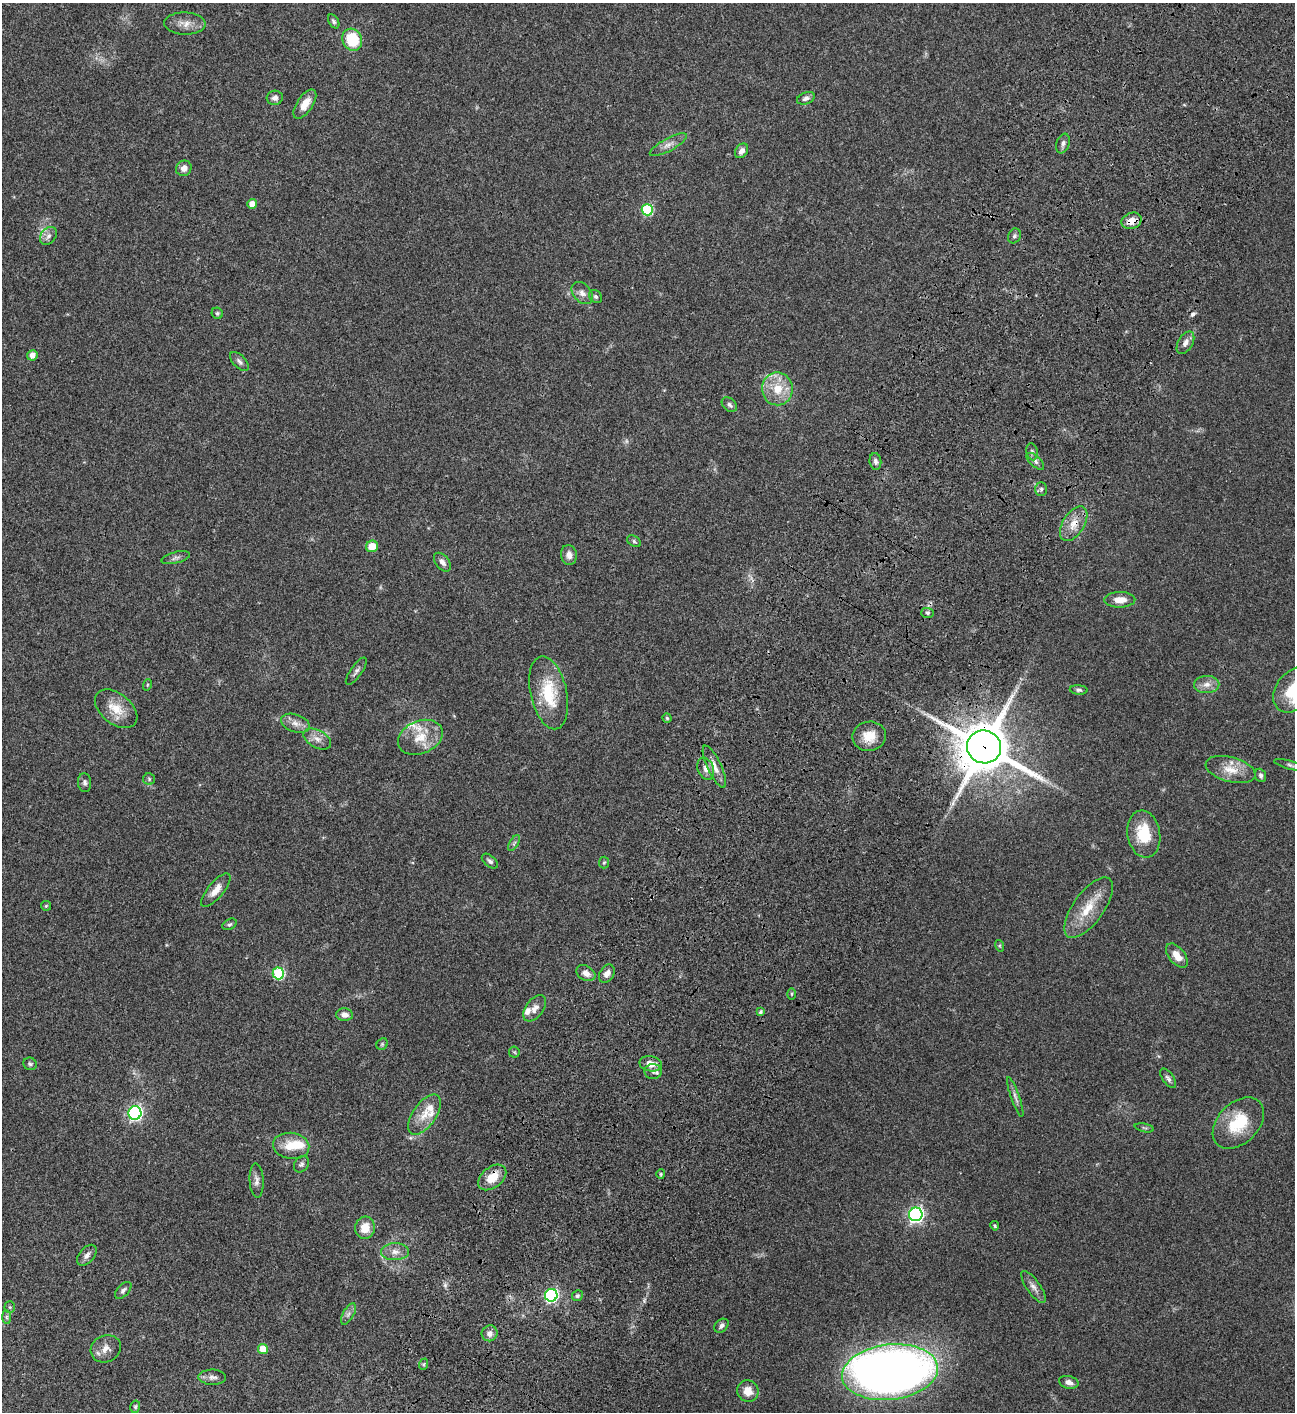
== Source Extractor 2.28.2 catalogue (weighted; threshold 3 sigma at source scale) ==
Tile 10 of 4 x 4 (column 2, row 3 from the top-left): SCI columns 1798-3090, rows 1613-3022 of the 6050 x 6048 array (HDU 1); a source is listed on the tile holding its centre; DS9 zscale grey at full resolution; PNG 1297 x 1414 px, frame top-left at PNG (2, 3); each listed source drawn as its Kron ellipse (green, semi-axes under 4 px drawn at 4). Shown black and unused: <1% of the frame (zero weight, under 3 of 4 exposures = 13% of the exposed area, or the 3 px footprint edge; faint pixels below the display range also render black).
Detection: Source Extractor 2.28.2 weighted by HDU 2 'WHT'; one run over the whole footprint, this tile lists its part. Background 0.0652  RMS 0.0059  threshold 0.0264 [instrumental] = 3 sigma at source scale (4.5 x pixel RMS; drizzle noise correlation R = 1.50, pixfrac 1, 0.05/0.05 arcsec/px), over >= 5 px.
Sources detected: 118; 2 too faint to see at this stretch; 1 inside a brighter object's white glare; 1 cosmic-ray / hot-pixel residue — neither listed nor drawn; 4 inside a brighter listed object's ellipse — not listed separately; the other 110 listed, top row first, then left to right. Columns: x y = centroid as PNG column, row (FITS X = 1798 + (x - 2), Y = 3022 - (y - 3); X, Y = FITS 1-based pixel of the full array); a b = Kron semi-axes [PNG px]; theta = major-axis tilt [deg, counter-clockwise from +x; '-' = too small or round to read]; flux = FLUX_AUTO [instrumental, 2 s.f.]
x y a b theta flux
334 21 8 5 -59 1.2
185 24 20 11 -1 5.5
352 40 11 9 -64 20
275 98 8 7 - 2.3
806 98 9 5 21 1.9
305 104 17 7 56 6.3
1063 143 10 6 70 1.8
668 145 21 6 28 3.7
742 151 8 6 53 2.5
184 168 8 7 - 3.4
252 204 5 5 - 4.8
647 210 6 5 - 40
1132 221 10 8 21 5.7
48 236 10 7 52 2.4
1014 236 8 6 64 1.2
582 293 12 8 -49 3.3
596 297 7 5 -44 1.2
217 313 6 5 - 1
1185 343 12 7 60 3.2
32 355 5 5 - 3.5
239 361 12 6 -45 2.1
777 389 16 15 - 12
729 405 8 6 -42 1.6
1032 452 8 5 -80 1.5
875 461 8 6 -83 1.8
1035 461 11 5 -42 1.8
1041 489 7 6 - 1.1
1074 524 19 10 57 7.1
634 541 7 5 -31 0.99
372 546 6 5 - 8.3
569 555 10 8 -81 3.4
176 558 14 5 14 1.9
442 562 11 6 -51 2.7
1120 600 15 8 0 5.7
927 613 6 5 - 1
356 671 16 5 55 2
1207 684 12 8 2 3.8
147 685 6 3 71 0.59
1079 690 9 4 -4 1.2
1294 690 25 18 52 22
549 693 37 18 -78 25
116 709 24 15 -39 11
667 718 4 4 - 0.73
295 723 15 9 -19 3.8
869 736 17 14 9 8.9
420 737 23 16 22 13
317 739 15 9 -28 4
984 747 17 16 - 2800
1291 765 18 3 -15 1.5
714 767 23 7 -65 4.9
706 769 11 8 -68 3
1231 769 25 12 -15 9.2
1261 775 7 5 -69 1.3
149 779 6 6 - 0.94
85 783 9 6 -84 1.7
1144 834 24 16 -81 19
514 843 9 3 58 1
490 861 9 5 -40 1.6
604 863 6 5 - 0.74
216 890 21 8 50 5.4
46 906 5 5 - 0.57
1089 908 35 15 54 15
230 924 7 5 29 0.95
1000 946 6 4 -72 0.6
1177 956 14 8 -50 5.6
278 973 6 6 - 49
586 973 10 7 -30 3.5
607 974 10 7 57 3.5
792 994 6 4 89 0.72
535 1008 15 9 53 3.4
761 1012 3 3 - 1
344 1015 8 6 -5 3.4
382 1044 6 5 - 0.84
514 1052 6 5 - 0.71
30 1064 7 6 - 1.2
651 1064 11 7 -12 5.1
653 1071 8 7 - 2
1168 1078 11 5 -55 1.7
1015 1097 21 4 -71 2.3
135 1113 7 6 - 120
424 1115 23 11 55 8.8
1238 1123 30 20 45 23
1144 1128 10 3 -11 0.77
291 1146 18 13 -9 10
301 1164 9 7 54 1.5
661 1174 5 4 - 0.66
492 1177 16 10 39 10
257 1181 17 7 -88 2.8
916 1214 7 6 - 150
995 1226 5 4 - 0.67
365 1228 11 10 - 7.7
395 1252 14 8 2 4.2
87 1255 12 7 49 2.5
1033 1287 19 7 -55 3.1
123 1290 10 5 46 1.6
551 1295 6 6 - 100
577 1296 6 5 - 1.3
10 1307 5 5 - 0.79
348 1314 12 5 60 2
7 1317 7 4 -90 1.1
721 1326 8 6 43 1.9
490 1333 8 7 - 2.9
106 1349 15 13 28 5.1
263 1349 5 5 - 9
424 1364 6 3 71 0.68
890 1372 48 27 6 490
212 1377 14 7 -1 2.5
1069 1382 10 6 -13 2.7
748 1391 11 10 - 6
135 1407 6 5 - 0.93
Overlapping masked pixels (flux is a lower limit): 4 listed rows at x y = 1132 221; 1074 524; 984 747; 492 1177
Isophote crosses this tile's border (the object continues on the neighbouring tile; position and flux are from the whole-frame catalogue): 2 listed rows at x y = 1294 690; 1291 765